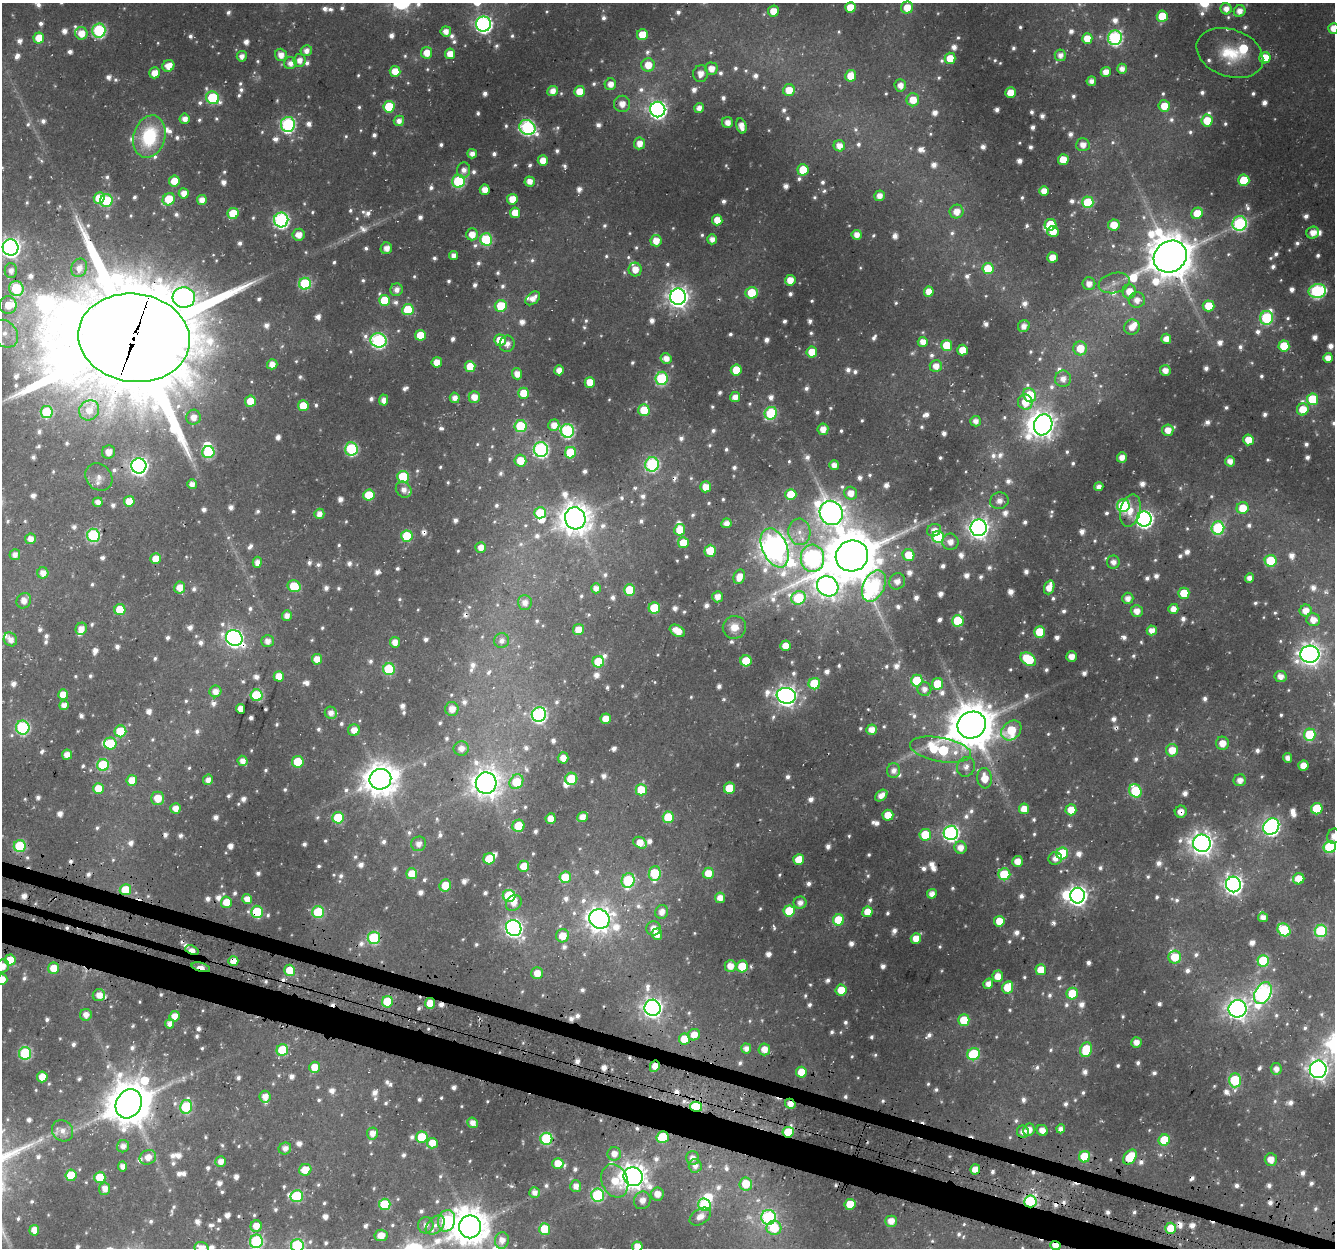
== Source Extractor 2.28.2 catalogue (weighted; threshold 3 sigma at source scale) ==
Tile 6 of 4 x 4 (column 2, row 2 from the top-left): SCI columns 1365-2697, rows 2819-4064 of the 5388 x 5588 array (HDU 1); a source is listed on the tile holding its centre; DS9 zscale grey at full resolution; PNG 1337 x 1250 px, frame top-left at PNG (2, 3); each listed source drawn as its Kron ellipse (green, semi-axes under 4 px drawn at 4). Shown black and unused: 3% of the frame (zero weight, under 3 of 4 exposures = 4% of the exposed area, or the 3 px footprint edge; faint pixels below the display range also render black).
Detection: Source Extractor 2.28.2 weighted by HDU 2 'WHT'; one run over the whole footprint, this tile lists its part. Background 0.0286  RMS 0.0049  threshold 0.0222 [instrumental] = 3 sigma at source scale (4.5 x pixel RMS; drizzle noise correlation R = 1.50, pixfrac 1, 0.0396/0.0396 arcsec/px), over >= 5 px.
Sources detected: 1423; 35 too faint to see at this stretch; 6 inside a brighter object's white glare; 22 cosmic-ray / hot-pixel residue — neither listed nor drawn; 27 inside a brighter listed object's ellipse — not listed separately; of the other 1333, all 500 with FLUX_AUTO >= 3.92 (the completeness limit of this list) listed and drawn (833 fainter detections not listed), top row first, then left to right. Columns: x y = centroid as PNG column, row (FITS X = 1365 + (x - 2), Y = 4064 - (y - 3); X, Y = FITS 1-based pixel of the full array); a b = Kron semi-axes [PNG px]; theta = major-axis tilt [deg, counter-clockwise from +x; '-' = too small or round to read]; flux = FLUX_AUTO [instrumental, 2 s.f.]
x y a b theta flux
850 7 5 5 - 12
907 8 6 6 - 10
1226 9 5 5 - 5.2
773 11 5 5 - 8.7
1240 11 6 5 - 5.6
1162 16 5 5 - 19
483 24 7 7 - 190
1333 28 5 5 - 6.5
99 30 7 6 - 74
446 31 5 5 - 4.9
81 33 6 6 - 9
642 35 5 5 - 13
39 38 5 5 - 12
1115 38 7 7 - 110
1087 39 5 5 - 9.7
306 51 5 5 - 4
427 53 6 5 - 8.4
1230 53 34 23 -20 26
450 54 5 5 - 7.8
281 55 6 6 - 5.7
1060 55 6 5 - 4.3
242 56 5 5 - 3.9
950 58 5 5 - 9.9
1265 58 5 5 - 14
299 60 6 6 - 4.9
290 63 6 6 - 4.8
648 65 7 6 - 9.7
168 66 6 5 - 8
711 69 6 6 - 6.7
1122 69 5 5 - 4.5
395 71 5 5 - 9.5
1106 72 5 5 - 6.4
155 73 5 5 - 7.7
701 74 8 7 - 5.2
851 76 6 5 - 12
1091 81 4 4 - 4
610 84 6 5 - 5.9
900 85 6 5 - 5.5
789 90 6 6 - 10
552 91 5 5 - 5.5
579 91 5 5 - 9.8
1011 93 5 5 - 10
213 98 7 6 - 44
913 100 6 6 - 9.6
622 104 8 8 - 5.7
1164 106 6 5 - 9.9
389 107 6 5 - 21
699 108 5 5 - 4.4
658 109 8 7 - 240
185 119 5 5 - 4.9
1207 120 6 5 - 13
399 121 5 5 - 4.3
728 122 5 5 - 4.9
288 124 7 7 - 110
741 126 7 5 -76 6.2
527 127 8 7 - 120
149 136 21 16 74 39
639 143 6 5 - 6.7
1083 145 6 6 - 5.4
839 146 6 5 - 6.1
472 154 5 4 - 4.2
1063 160 5 5 - 10
543 161 5 5 - 9.2
464 170 8 6 85 4.1
803 170 5 5 - 16
1244 180 6 5 - 22
174 181 5 5 - 11
458 181 6 6 - 53
530 181 5 5 - 5.3
485 190 5 5 - 6.9
1044 191 5 5 - 6.9
184 193 5 5 - 5.9
879 196 5 5 - 4.2
99 198 6 5 - 16
169 199 6 5 - 22
512 199 5 5 - 9.8
202 200 5 5 - 6.1
106 201 6 6 - 37
1088 202 6 5 - 31
957 212 7 6 - 6.8
233 213 5 5 - 18
515 213 5 5 - 9
1197 213 6 5 - 12
281 220 7 7 - 140
717 220 5 5 - 9.4
1240 224 7 7 - 99
1050 225 6 6 - 18
1114 225 5 5 - 10
1053 231 5 5 - 10
1313 233 6 6 - 6
472 234 6 6 - 7.5
298 235 6 6 - 6
857 235 5 5 - 5.6
486 239 6 6 - 48
712 239 5 5 - 4.6
656 241 5 5 - 7.8
10 247 8 8 - 330
386 248 6 5 - 4.6
453 255 4 4 - 4.1
1052 257 5 5 - 8.2
1170 257 17 15 37 2400
79 268 9 7 68 5.2
988 269 5 5 - 16
635 270 7 6 - 6.3
11 271 7 6 - 4.2
790 280 5 5 - 8.2
1114 283 16 10 14 5.2
305 284 6 6 - 54
1089 284 6 6 - 5.3
16 288 7 7 - 52
396 290 6 6 - 4.1
1129 291 7 7 - 8.2
1317 291 9 7 11 110
929 292 5 5 - 7.7
752 293 6 5 - 20
678 297 8 8 - 390
184 298 11 10 - 180
533 298 8 5 41 4.9
385 300 5 5 - 21
1137 300 8 7 - 5.7
8 305 9 8 - 11
501 306 6 6 - 18
1209 306 6 5 - 13
408 310 5 5 - 23
1267 318 7 6 - 53
1024 326 6 5 - 5
1132 327 8 7 - 6.6
5 334 15 12 -51 8.8
420 335 5 5 - 13
134 338 56 44 -7 16000
1166 339 5 5 - 5.6
378 340 8 7 - 130
500 340 6 5 - 11
923 342 5 5 - 6.1
507 344 8 7 - 4
947 345 5 5 - 17
1284 346 5 5 - 17
1080 348 7 7 - 13
962 350 5 5 - 10
812 352 5 5 - 11
666 358 5 5 - 5.4
1328 358 5 5 - 6.2
437 362 5 5 - 7.9
272 364 5 5 - 5
936 366 6 6 - 6.2
470 367 5 5 - 14
559 370 5 5 - 5.8
736 370 5 5 - 14
1165 370 5 5 - 5
517 374 5 5 - 5.9
662 378 7 6 - 55
1063 379 8 8 - 5.4
590 382 5 5 - 11
524 393 5 5 - 12
1030 395 7 6 - 28
474 397 5 5 - 7
735 397 5 5 - 5.3
455 398 5 5 - 4.2
1312 399 6 5 - 23
384 400 5 4 - 4.2
250 401 5 5 - 13
1025 402 7 7 - 11
303 406 5 5 - 15
1303 409 6 5 - 12
89 410 10 9 - 5.5
644 410 6 5 - 16
47 412 6 6 - 35
771 413 6 6 - 50
193 417 7 7 - 4.9
976 421 5 5 - 4
554 425 5 5 - 6
1043 425 11 9 71 550
521 426 6 6 - 38
823 429 6 5 - 5.9
1168 430 5 5 - 6
567 431 7 6 - 95
1248 440 5 5 - 10
351 449 7 6 - 58
541 449 7 7 - 120
108 452 6 6 - 5.5
208 452 6 6 - 47
570 453 6 5 - 30
1122 457 5 5 - 4.9
520 461 6 6 - 12
1230 461 5 5 - 5
652 464 7 7 - 90
834 465 5 5 - 4.8
139 466 7 7 - 240
99 477 15 12 -45 5.4
403 477 6 6 - 31
192 484 5 4 - 4.8
706 487 5 5 - 8.2
1099 487 4 4 - 4
404 490 8 7 - 5.1
850 493 6 6 - 7.3
791 494 5 5 - 15
369 495 5 5 - 24
129 501 5 5 - 9.5
999 501 9 8 - 4.4
98 502 5 5 - 4.3
1123 506 6 6 - 68
1243 508 6 6 - 12
1130 510 16 10 76 7.3
540 513 6 5 - 24
831 513 12 11 - 630
319 514 5 5 - 4.9
575 518 11 10 - 1100
1144 519 7 7 - 220
726 523 5 5 - 4.3
979 528 8 8 - 360
1218 528 6 6 - 58
680 530 6 5 - 15
934 530 7 6 - 4.8
799 532 13 11 -88 7.1
93 535 6 6 - 74
407 536 6 5 - 29
938 537 6 6 - 46
30 539 5 5 - 5.4
950 542 8 8 - 4.9
683 543 5 5 - 13
481 547 5 5 - 4.6
775 548 21 12 -66 700
710 551 6 5 - 14
15 555 5 5 - 4.1
908 555 6 6 - 13
852 556 16 15 - 3100
812 558 14 11 -87 160
156 559 5 5 - 11
1271 561 6 6 - 27
257 562 5 4 - 4.8
1113 562 6 6 - 3.9
43 573 5 5 - 5.5
739 577 7 5 70 7.3
1249 578 5 4 - 4.3
897 581 8 7 - 4.4
294 586 7 5 -26 19
828 586 11 10 - 490
874 586 16 10 64 100
1049 587 7 5 70 7.7
180 588 6 5 - 7.5
596 588 5 5 - 4.5
630 590 5 5 - 23
1184 593 5 5 - 14
718 597 5 5 - 5.3
798 598 7 6 - 39
1128 598 6 5 - 4.9
24 601 8 7 - 5.6
525 603 7 7 - 4.7
654 608 6 5 - 28
1173 609 5 5 - 5.9
120 610 5 5 - 17
1137 611 6 6 - 5.5
1306 611 6 6 - 7.2
287 616 5 5 - 4.7
1313 620 7 6 - 6.9
958 621 6 5 - 37
734 627 12 11 - 8.3
81 629 6 5 - 5.7
578 630 5 5 - 8.3
1152 630 5 5 - 5.6
677 631 8 5 -31 9.6
1040 632 5 5 - 21
234 638 8 7 - 220
10 639 7 6 - 4.9
268 641 6 6 - 4.9
502 641 7 7 - 3.9
395 642 5 5 - 5.8
785 646 5 5 - 7.9
1310 654 9 8 - 440
1072 657 5 5 - 5.6
317 659 5 5 - 7.4
1028 659 8 6 -33 31
746 661 5 5 - 20
598 662 6 5 - 22
389 669 6 6 - 40
279 676 5 5 - 9.1
1280 677 6 5 - 5.3
917 681 6 5 - 25
814 684 6 5 - 30
938 684 6 5 - 19
924 689 7 7 - 4.7
215 691 6 5 - 5.6
63 695 5 5 - 11
257 695 6 6 - 44
786 696 9 8 - 390
64 705 5 4 - 4.3
240 709 5 4 - 7.1
452 709 7 6 - 7.1
331 713 6 6 - 4.5
539 714 7 7 - 130
606 719 5 5 - 8.7
972 725 14 13 - 2300
23 728 7 6 - 86
354 730 6 6 - 5.9
871 730 5 5 - 6.7
1011 730 11 8 43 23
120 731 6 6 - 22
1310 735 6 6 - 34
110 743 6 6 - 23
1222 743 6 6 - 7
461 748 7 7 - 5.6
940 750 31 12 -10 65
1172 750 6 6 - 10
67 755 5 5 - 6.4
563 758 5 5 - 5.2
1288 758 5 4 - 4
243 761 5 5 - 5
298 762 5 5 - 25
103 765 6 6 - 40
1303 766 5 5 - 8.1
966 767 10 9 - 4.1
894 771 7 6 - 4.1
984 778 10 7 -84 8.9
380 779 11 10 - 1200
571 779 6 6 - 28
132 780 5 5 - 10
208 780 5 5 - 4.6
1240 780 6 6 - 4.6
516 782 8 6 55 22
486 783 11 10 - 730
98 788 5 5 - 11
729 788 5 5 - 18
641 790 5 5 - 21
1135 791 7 6 - 35
881 796 7 5 39 5.5
158 798 6 6 - 9.9
175 808 5 5 - 6
1024 809 5 5 - 8.1
1317 809 6 5 - 31
1071 810 5 5 - 8.9
1181 812 6 6 - 4.9
888 815 5 5 - 12
582 817 5 5 - 6.2
668 817 5 5 - 26
338 818 5 5 - 34
551 819 5 5 - 7.9
518 826 6 6 - 16
1271 826 8 7 - 200
951 833 7 7 - 160
925 835 6 5 - 24
1334 836 8 6 78 4.9
640 843 7 5 -31 8.1
1202 843 9 8 - 470
419 844 7 7 - 4.8
20 846 6 6 - 46
1330 847 6 6 - 55
961 848 6 6 - 6
1062 853 6 6 - 37
1055 858 7 6 - 4.4
489 859 6 5 - 19
799 859 5 5 - 15
1017 861 5 5 - 6.5
524 866 5 5 - 9.9
655 873 7 6 - 37
708 873 5 5 - 9.3
412 874 5 5 - 13
1004 874 6 6 - 29
565 877 6 5 - 21
1299 879 5 5 - 11
628 881 7 6 - 61
1233 884 8 7 - 280
445 886 6 5 - 14
125 890 5 5 - 20
932 894 5 5 - 4.7
509 896 6 6 - 45
1077 896 8 7 - 310
720 898 5 5 - 5.7
247 899 5 5 - 6.6
226 902 5 5 - 12
514 903 9 7 46 4.9
800 903 6 6 - 4.1
789 911 5 5 - 26
257 912 6 5 - 35
318 912 6 6 - 36
662 912 7 6 - 5.1
867 912 5 5 - 8.7
1263 917 5 5 - 4.6
599 919 10 9 - 570
839 920 5 5 - 23
999 921 5 5 - 11
514 928 8 7 - 230
654 928 7 7 - 5.4
1284 930 7 6 - 48
1321 931 6 6 - 55
657 934 5 5 - 6.9
563 936 6 6 - 9.4
374 938 6 6 - 57
916 939 5 5 - 8.7
192 950 7 4 -20 6.7
1175 957 6 6 - 13
10 960 5 5 - 9.6
233 961 5 5 - 6.2
1263 961 6 6 - 35
3 966 7 6 - 5
730 966 6 6 - 7.2
742 966 6 6 - 16
201 967 9 4 -15 12
54 968 6 5 - 11
290 970 6 5 - 15
1041 970 5 5 - 11
537 973 6 6 - 7.3
998 976 6 5 - 8.6
2 979 5 5 - 6
988 984 5 4 - 5.1
1008 987 6 5 - 14
841 990 5 5 - 11
1263 993 11 8 63 160
1072 994 6 5 - 20
99 995 6 6 - 5.4
388 1002 6 5 - 29
430 1003 5 5 - 9.9
653 1008 8 8 - 300
1237 1009 9 8 - 350
86 1015 6 6 - 4.9
174 1016 5 5 - 6.6
964 1020 5 5 - 20
170 1024 5 4 - 4.2
694 1035 6 5 - 7.4
684 1039 5 5 - 13
1136 1042 5 5 - 4.8
746 1049 5 5 - 4.3
764 1049 6 6 - 6.3
282 1050 6 5 - 29
1086 1050 7 5 70 27
25 1053 6 6 - 59
974 1054 6 6 - 44
655 1066 6 4 61 6.1
314 1067 5 5 - 8.7
1276 1069 6 5 - 4.9
1318 1069 8 8 - 360
801 1072 5 5 - 13
42 1077 5 5 - 12
1235 1080 7 6 - 46
265 1097 6 5 - 5.4
129 1104 15 12 63 2100
790 1104 5 4 - 5.8
186 1107 7 6 - 53
696 1107 6 5 - 52
473 1123 6 5 - 4.6
1061 1129 4 4 - 4
1029 1130 6 5 - 6.3
1042 1130 6 5 - 5.5
62 1131 11 10 - 5.3
788 1132 5 5 - 25
1023 1132 6 5 - 4.8
372 1133 6 5 - 4.9
422 1137 6 5 - 19
663 1137 6 6 - 30
546 1139 6 6 - 58
1164 1140 6 5 - 22
432 1143 5 5 - 8.1
123 1146 6 6 - 4
285 1149 6 6 - 4.3
614 1154 7 6 - 5.6
148 1157 8 7 - 6.3
1085 1157 6 5 - 25
1130 1157 8 5 51 20
692 1158 7 6 - 4.6
1271 1159 6 6 - 6.2
221 1162 5 5 - 5.2
558 1164 5 5 - 11
122 1166 5 4 - 4.4
695 1166 6 6 - 4
975 1169 5 5 - 6.4
305 1170 6 5 - 10
71 1175 5 5 - 23
100 1177 6 5 - 21
633 1177 10 9 - 660
615 1181 17 13 -69 14
746 1184 6 6 - 16
576 1186 6 5 - 4.6
105 1189 6 5 - 5.7
534 1193 5 5 - 4.4
657 1194 6 6 - 6.1
598 1195 6 6 - 65
297 1196 6 6 - 36
642 1200 9 8 - 4.7
1030 1201 6 6 - 85
385 1204 6 6 - 32
850 1204 5 5 - 15
704 1205 7 6 - 43
700 1217 12 7 32 5.4
769 1217 7 7 - 100
447 1221 11 8 75 72
891 1221 6 5 - 6.3
426 1225 8 7 - 4.1
435 1225 11 7 44 4.1
256 1226 6 5 - 7.3
470 1227 11 11 - 1600
774 1228 7 7 - 20
1171 1228 5 5 - 15
545 1229 6 5 - 19
34 1230 5 5 - 6.8
381 1235 6 5 - 8
502 1240 8 7 - 5.7
256 1241 7 6 - 73
1055 1245 5 4 - 9.3
297 1246 6 6 - 71
637 1247 5 5 - 7.5
202 1248 7 6 - 6.4
Overlapping masked pixels (flux is a lower limit): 21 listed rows (the first 20) at x y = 134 338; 234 638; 1181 812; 125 890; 257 912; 374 938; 192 950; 233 961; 201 967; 430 1003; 655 1066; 129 1104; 790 1104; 696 1107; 788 1132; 663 1137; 546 1139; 1085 1157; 1130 1157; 1030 1201
Isophote crosses this tile's border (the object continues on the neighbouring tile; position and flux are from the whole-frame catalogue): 13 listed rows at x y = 1333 28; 10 247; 5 334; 1334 836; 1330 847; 3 966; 2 979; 470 1227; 256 1241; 1055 1245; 297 1246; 637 1247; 202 1248